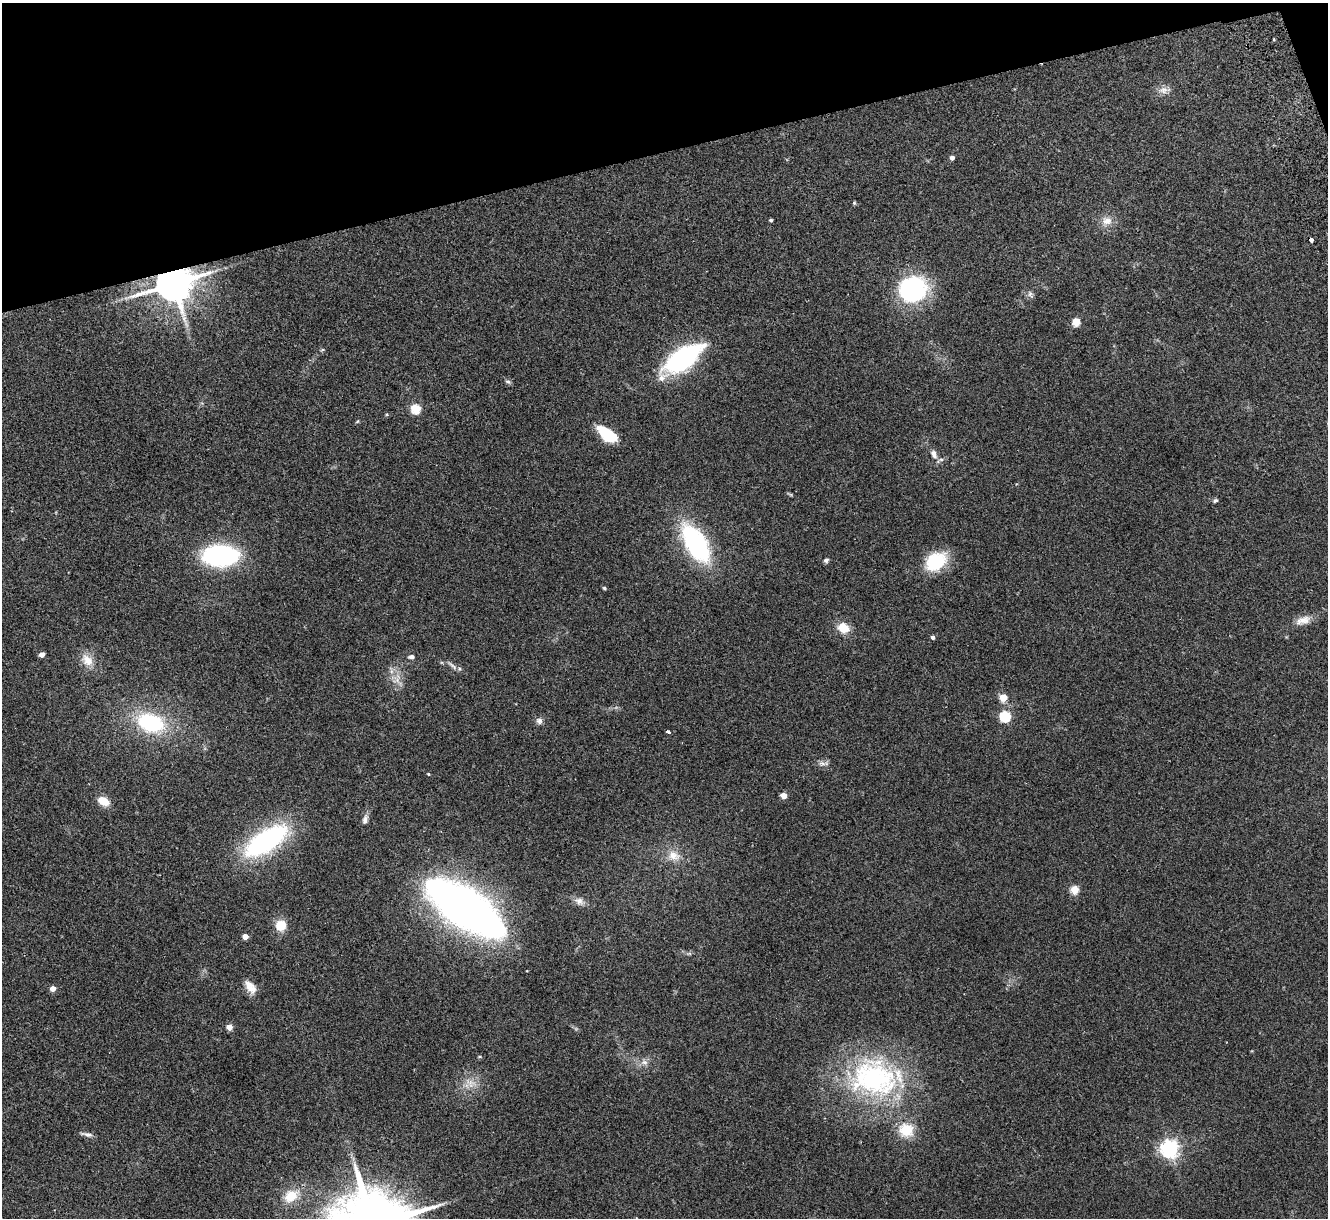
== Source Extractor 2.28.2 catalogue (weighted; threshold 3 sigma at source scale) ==
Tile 3 of 4 x 4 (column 3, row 1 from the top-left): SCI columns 2706-4031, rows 3815-5030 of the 5411 x 5322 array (HDU 1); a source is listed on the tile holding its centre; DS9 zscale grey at full resolution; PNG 1330 x 1220 px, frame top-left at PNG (2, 3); no overlay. Shown black and unused: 13% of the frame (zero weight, under 2 of 3 exposures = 3% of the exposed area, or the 3 px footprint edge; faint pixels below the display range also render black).
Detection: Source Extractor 2.28.2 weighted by HDU 2 'WHT'; one run over the whole footprint, this tile lists its part. Background 0.072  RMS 0.0085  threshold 0.0381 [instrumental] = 3 sigma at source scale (4.5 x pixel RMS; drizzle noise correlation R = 1.50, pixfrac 1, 0.05/0.05 arcsec/px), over >= 5 px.
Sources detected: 61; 2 cosmic-ray / hot-pixel residue — not listed; the other 59 listed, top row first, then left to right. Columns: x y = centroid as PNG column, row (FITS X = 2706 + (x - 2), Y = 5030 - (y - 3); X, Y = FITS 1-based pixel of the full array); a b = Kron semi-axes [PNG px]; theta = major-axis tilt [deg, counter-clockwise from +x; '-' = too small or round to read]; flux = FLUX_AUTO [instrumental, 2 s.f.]
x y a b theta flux
1164 90 17 9 3 6
952 157 4 4 - 3.7
854 203 5 4 - 1
771 220 3 3 - 1.4
1107 221 14 12 2 8.4
174 283 11 9 14 2700
912 289 26 24 22 110
1030 294 10 6 -71 2.5
1076 321 5 5 - 27
322 350 6 3 19 0.88
683 358 39 16 35 140
508 382 8 6 -24 1.8
416 409 5 5 - 48
357 421 6 3 45 0.83
607 435 16 8 -39 44
934 454 10 6 -69 4.7
940 460 14 4 31 2.2
790 494 9 3 -29 1.1
1215 501 7 5 26 1.5
696 543 33 16 -58 140
220 555 27 16 0 150
826 560 6 5 - 1.9
936 561 24 17 34 38
604 588 5 4 - 0.97
1303 620 22 10 17 8.6
843 628 15 12 -26 12
933 637 4 4 - 2.6
42 654 4 4 - 7.7
411 657 7 5 5 2.6
87 660 19 13 -48 12
452 666 18 4 -42 3.3
397 680 10 8 -50 5.8
1003 697 5 5 - 23
1005 716 5 5 - 79
539 721 9 8 - 3.2
150 723 26 17 -18 74
668 732 4 3 - 3.9
823 763 16 6 1 3.4
428 774 3 3 - 0.87
783 795 5 4 - 12
104 801 9 7 -30 16
365 819 13 7 75 3.7
266 841 40 17 33 160
674 856 19 13 -17 12
1075 890 5 5 - 31
579 901 14 10 -31 5.3
465 908 62 18 -33 1300
281 926 10 10 - 16
245 936 4 4 - 9.2
250 987 19 10 -54 9.3
53 988 5 5 - 6.1
229 1027 4 4 - 8.9
644 1062 11 7 -8 4.5
874 1078 68 52 -14 170
470 1083 17 11 -38 9.9
906 1130 20 18 -7 21
87 1134 15 5 -10 3.3
1170 1149 6 6 - 390
291 1196 22 15 35 18
Overlapping masked pixels (flux is a lower limit): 1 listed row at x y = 174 283